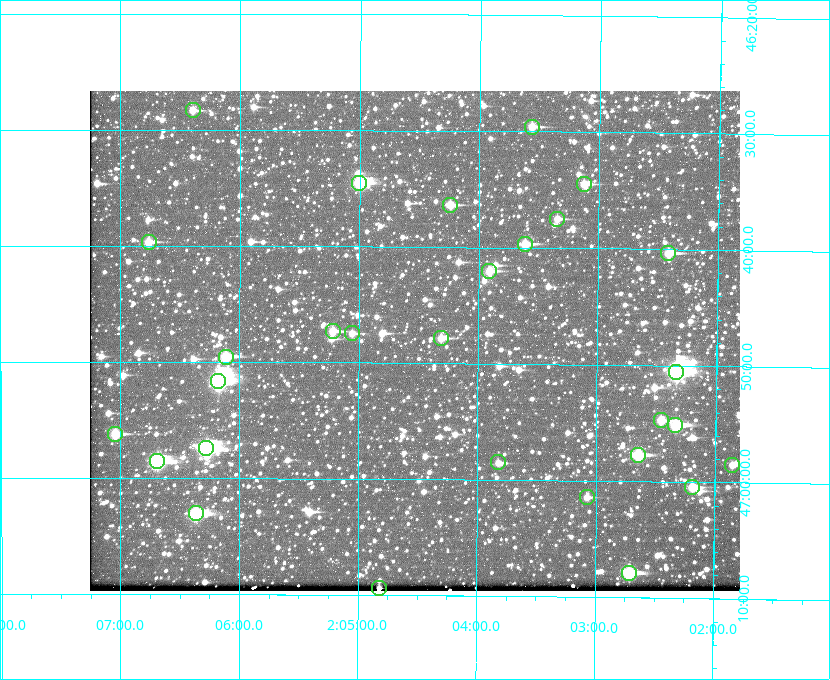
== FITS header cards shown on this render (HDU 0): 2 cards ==
NAXIS1  =                  650 / Width of table row in bytes
NAXIS2  =                  500 / Number of rows in table

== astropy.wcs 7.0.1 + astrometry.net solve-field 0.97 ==
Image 650 x 500 px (HDU 0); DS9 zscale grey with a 90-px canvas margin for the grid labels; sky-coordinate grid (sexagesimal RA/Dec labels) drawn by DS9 from the SOLVED WCS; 29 Tycho-2 reference stars matched to detected sources circled (green)
Header WCS: none
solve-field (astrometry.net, Tycho-2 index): SOLVED blind (the file carries no WCS)
Solved WCS: RA---TAN-SIP/DEC--TAN-SIP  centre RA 02:04:32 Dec +46:48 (31.13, +46.80 deg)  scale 5.16 arcsec/px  FOV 55.9' x 43.0'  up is +180 deg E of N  parity flipped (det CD > 0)
(file carries no celestial WCS; the grid is the blind solution)
Tycho-2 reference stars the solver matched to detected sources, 29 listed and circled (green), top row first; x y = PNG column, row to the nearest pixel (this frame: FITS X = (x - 90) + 1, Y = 500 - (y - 91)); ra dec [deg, ICRS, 3 dp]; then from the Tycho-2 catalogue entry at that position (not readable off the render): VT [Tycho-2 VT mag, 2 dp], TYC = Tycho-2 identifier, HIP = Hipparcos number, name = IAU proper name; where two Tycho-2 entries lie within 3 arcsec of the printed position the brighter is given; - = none
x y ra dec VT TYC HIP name
193 110 31.598 +46.472 10.81 3281-451-1 - -
532 127 30.892 +46.493 10.70 3280-490-1 - -
359 183 31.250 +46.575 8.43 3281-919-1 - -
584 184 30.782 +46.574 10.16 3280-645-1 - -
450 205 31.061 +46.606 9.99 3281-582-1 - -
557 219 30.837 +46.625 10.69 3280-1254-1 - -
149 242 31.690 +46.661 10.70 3281-375-1 - -
525 244 30.904 +46.661 9.60 3280-781-1 - -
668 253 30.604 +46.672 9.47 3280-908-1 - -
489 271 30.978 +46.700 9.85 3281-909-1 - -
333 331 31.305 +46.788 10.64 3281-663-1 - -
352 333 31.264 +46.791 10.76 3281-86-1 - -
441 338 31.078 +46.798 10.61 3281-114-1 - -
226 357 31.529 +46.825 9.32 3281-34-1 - -
676 372 30.583 +46.843 7.07 3280-746-1 9508 -
218 381 31.543 +46.860 7.50 3281-160-1 9805 -
661 420 30.615 +46.912 10.08 3284-203-1 - -
675 425 30.584 +46.919 9.47 3284-629-1 - -
115 434 31.760 +46.936 9.76 3285-99-1 - -
206 448 31.569 +46.957 8.53 3285-177-1 9816 -
638 455 30.663 +46.962 9.31 3284-347-1 - -
157 461 31.671 +46.975 8.89 3285-43-1 - -
498 462 30.956 +46.975 11.27 3285-185-1 - -
732 465 30.464 +46.975 10.61 3284-511-1 - -
692 487 30.548 +47.007 10.42 3284-727-1 - -
587 497 30.769 +47.024 11.20 3284-681-1 - -
196 513 31.591 +47.051 8.70 3285-1195-1 - -
629 573 30.679 +47.131 10.02 3284-307-1 - -
379 588 31.205 +47.157 10.28 3285-879-1 - -